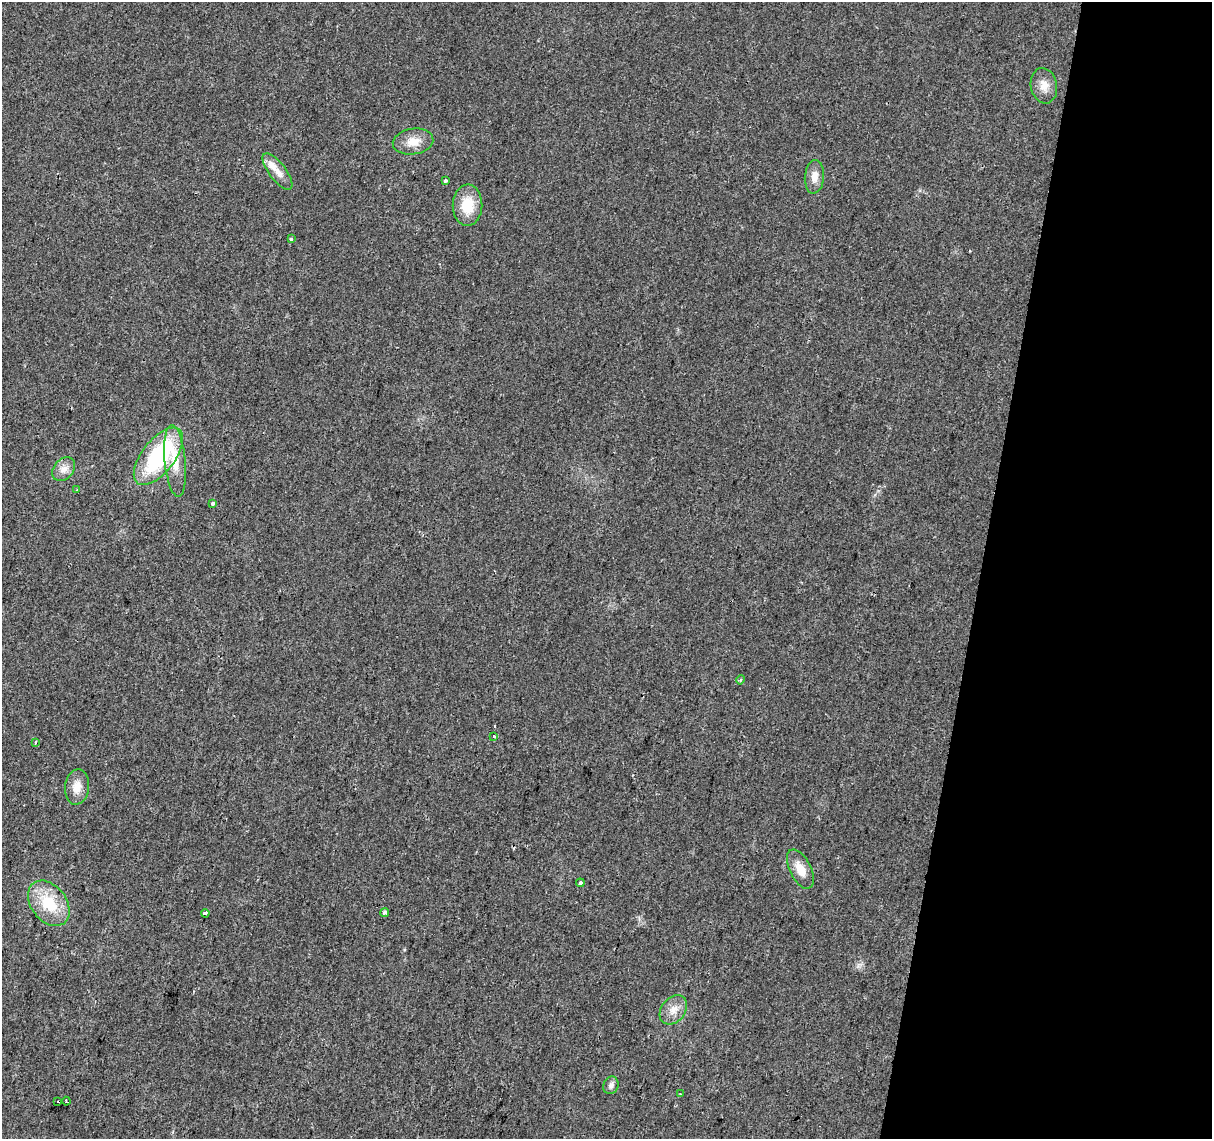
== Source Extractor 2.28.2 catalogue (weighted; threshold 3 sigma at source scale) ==
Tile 8 of 4 x 4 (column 4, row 2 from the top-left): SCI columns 3630-4839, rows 2500-3636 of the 4847 x 5057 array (HDU 1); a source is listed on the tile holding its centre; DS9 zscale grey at full resolution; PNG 1214 x 1141 px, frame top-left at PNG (2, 2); each listed source drawn as its Kron ellipse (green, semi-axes under 4 px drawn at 4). Shown black and unused: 19% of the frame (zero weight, under 2 of 3 exposures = <1% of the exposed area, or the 3 px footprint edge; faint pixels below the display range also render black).
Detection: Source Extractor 2.28.2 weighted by HDU 2 'WHT'; one run over the whole footprint, this tile lists its part. Background 0.0273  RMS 0.0063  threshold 0.0285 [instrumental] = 3 sigma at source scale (4.5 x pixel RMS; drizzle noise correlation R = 1.50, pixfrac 1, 0.0396/0.0396 arcsec/px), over >= 5 px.
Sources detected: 27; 1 inside a brighter listed object's ellipse — not listed separately; the other 26 listed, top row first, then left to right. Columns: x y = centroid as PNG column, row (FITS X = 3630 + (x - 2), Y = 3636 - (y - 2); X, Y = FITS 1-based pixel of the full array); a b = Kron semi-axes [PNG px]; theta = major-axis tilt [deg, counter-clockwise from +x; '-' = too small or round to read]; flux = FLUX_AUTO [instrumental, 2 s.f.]
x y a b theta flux
1044 86 18 13 -79 7.3
413 142 20 13 9 9
277 171 22 8 -53 6.6
814 177 17 9 85 6.4
445 180 3 3 - 1.5
467 205 21 15 89 17
291 239 3 3 - 1
158 456 34 16 52 68
175 461 36 10 -84 16
64 469 13 9 49 5
77 490 3 3 - 0.69
213 503 3 3 - 5.1
740 680 5 3 - 0.97
494 737 3 3 - 3.8
36 743 4 3 - 1.2
77 787 18 12 83 7.7
800 869 21 10 -63 9.6
580 883 4 3 - 32
49 903 25 17 -52 25
205 913 4 3 - 3.2
384 913 5 3 - 2
673 1010 16 11 50 7
611 1085 9 7 69 2.6
680 1094 3 2 - 0.71
66 1101 4 3 - 1.1
58 1102 3 2 - 3